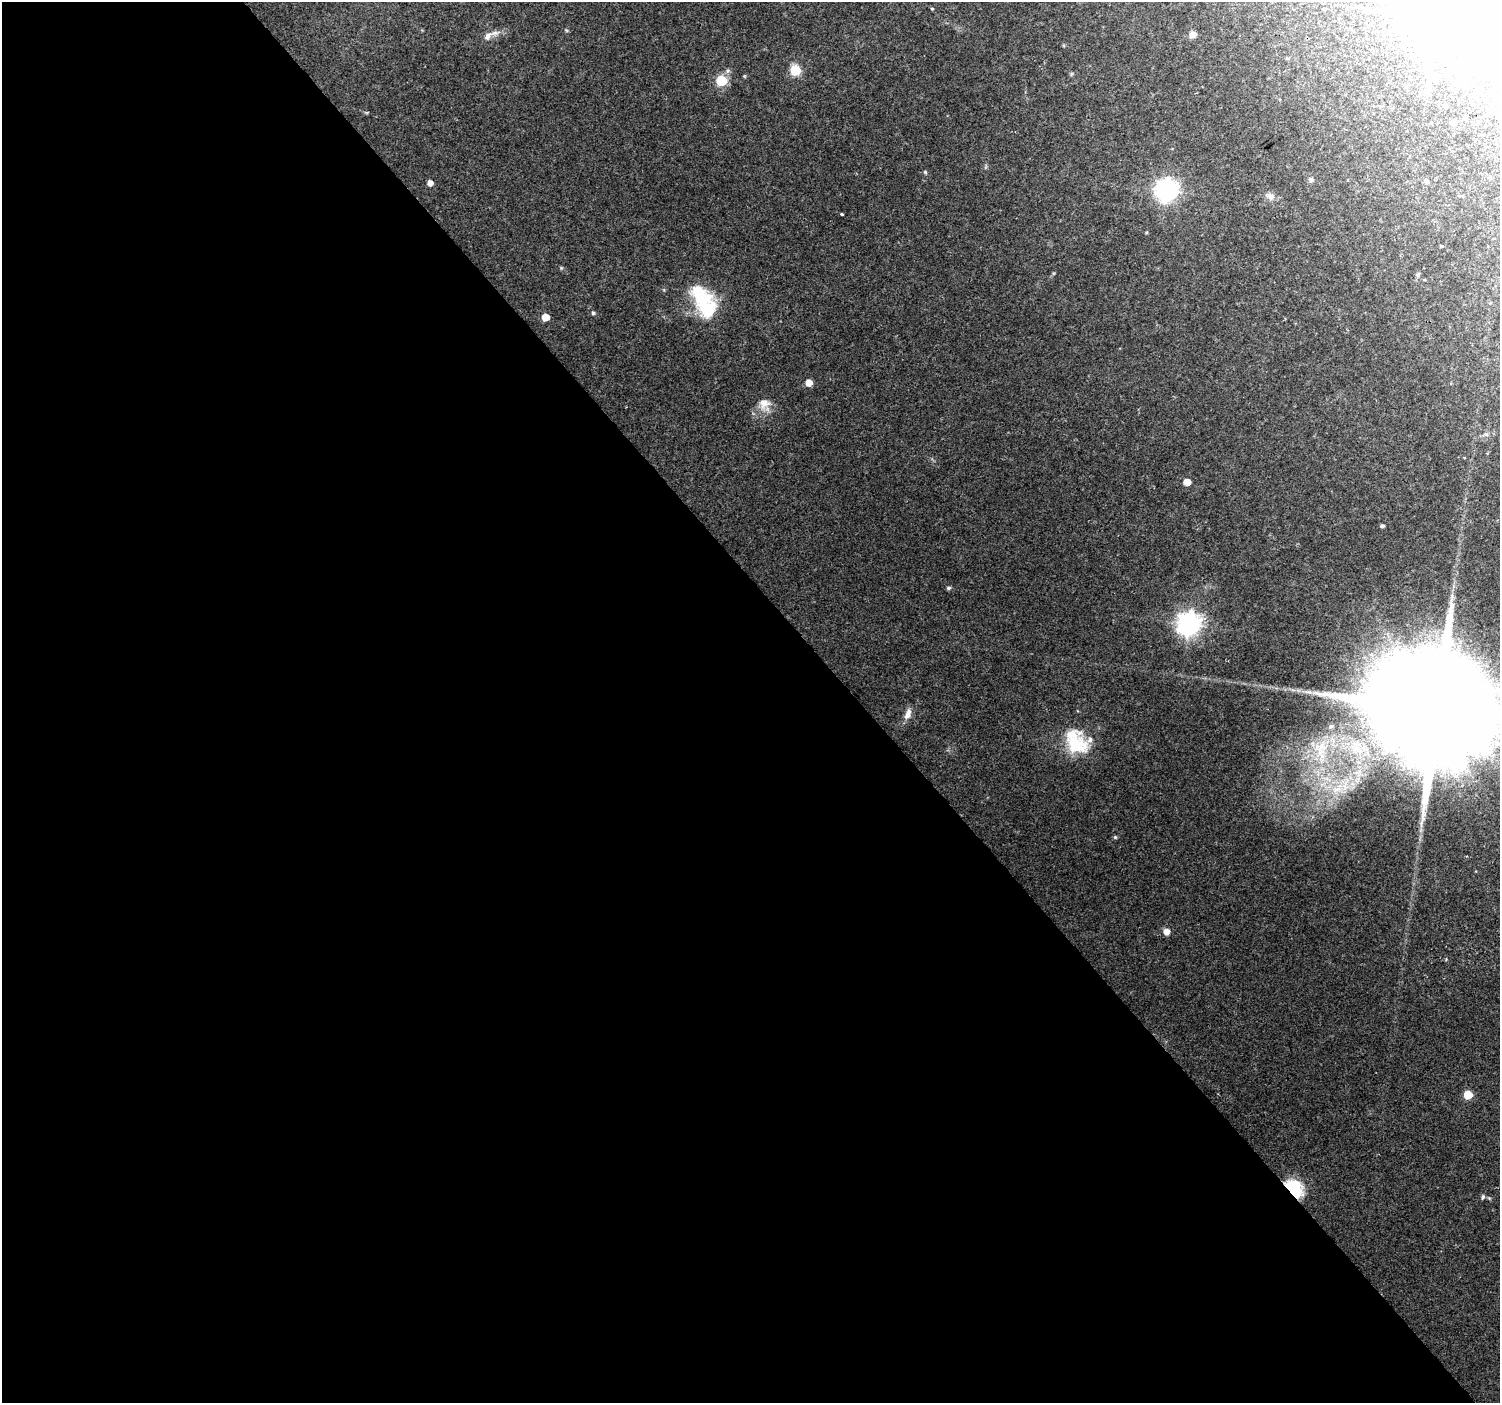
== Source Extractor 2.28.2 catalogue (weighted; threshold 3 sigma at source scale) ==
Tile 9 of 4 x 4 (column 1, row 3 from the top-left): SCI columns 5-1502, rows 1606-3006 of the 5998 x 5950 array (HDU 1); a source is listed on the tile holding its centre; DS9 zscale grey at full resolution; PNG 1502 x 1405 px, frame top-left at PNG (2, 2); no overlay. Shown black and unused: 57% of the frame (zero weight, under 2 of 3 exposures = <1% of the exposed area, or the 3 px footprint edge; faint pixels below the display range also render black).
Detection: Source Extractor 2.28.2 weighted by HDU 2 'WHT'; one run over the whole footprint, this tile lists its part. Background 0.151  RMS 0.0094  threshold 0.0425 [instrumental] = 3 sigma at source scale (4.5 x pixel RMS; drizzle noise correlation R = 1.50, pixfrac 1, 0.0396/0.0396 arcsec/px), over >= 5 px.
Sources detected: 46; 7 inside a brighter object's white glare — not listed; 2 inside a brighter listed object's ellipse — not listed separately; the other 37 listed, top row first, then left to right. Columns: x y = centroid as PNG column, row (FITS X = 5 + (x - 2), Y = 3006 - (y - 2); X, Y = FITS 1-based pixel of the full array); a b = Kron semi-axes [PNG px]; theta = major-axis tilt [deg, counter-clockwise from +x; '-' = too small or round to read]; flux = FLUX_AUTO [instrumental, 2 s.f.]
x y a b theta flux
932 9 4 4 - 0.85
1437 19 17 14 12 5200
1193 35 6 6 - 7.2
488 36 14 8 39 5.8
795 70 6 6 - 67
728 71 7 6 - 2.4
721 81 6 6 - 62
1478 89 7 3 7 1.2
1484 94 5 3 - 0.92
1445 105 4 4 - 0.97
1453 123 4 4 - 4.5
925 172 6 3 -46 1.1
1311 180 7 6 - 2.3
1426 182 7 6 - 2.2
430 183 5 4 - 6.3
1166 190 8 8 - 590
1271 197 10 9 - 4.8
842 214 3 3 - 2.5
1441 246 3 3 - 1
1418 275 6 4 68 1.5
701 299 47 19 -62 48
593 313 4 4 - 1.8
545 317 5 5 - 13
809 383 5 5 - 9.4
764 403 15 13 48 11
1187 482 5 5 - 10
1382 526 4 3 - 1.9
948 588 6 4 14 1.7
1189 624 8 8 - 680
1436 710 56 27 35 52000
908 714 17 7 70 6.5
1075 743 28 20 -24 44
1115 837 5 5 - 1.2
1166 931 5 5 - 10
1468 1095 5 5 - 30
1294 1188 21 13 -45 40
1483 1197 6 5 - 1.8
Overlapping masked pixels (flux is a lower limit): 1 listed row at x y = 1294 1188
Isophote crosses this tile's border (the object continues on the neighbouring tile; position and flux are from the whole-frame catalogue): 2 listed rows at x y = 1437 19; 1436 710
Unlisted compact peaks at least as high as the median listed source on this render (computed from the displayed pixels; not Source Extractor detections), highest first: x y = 561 268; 1309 692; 566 30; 1146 232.